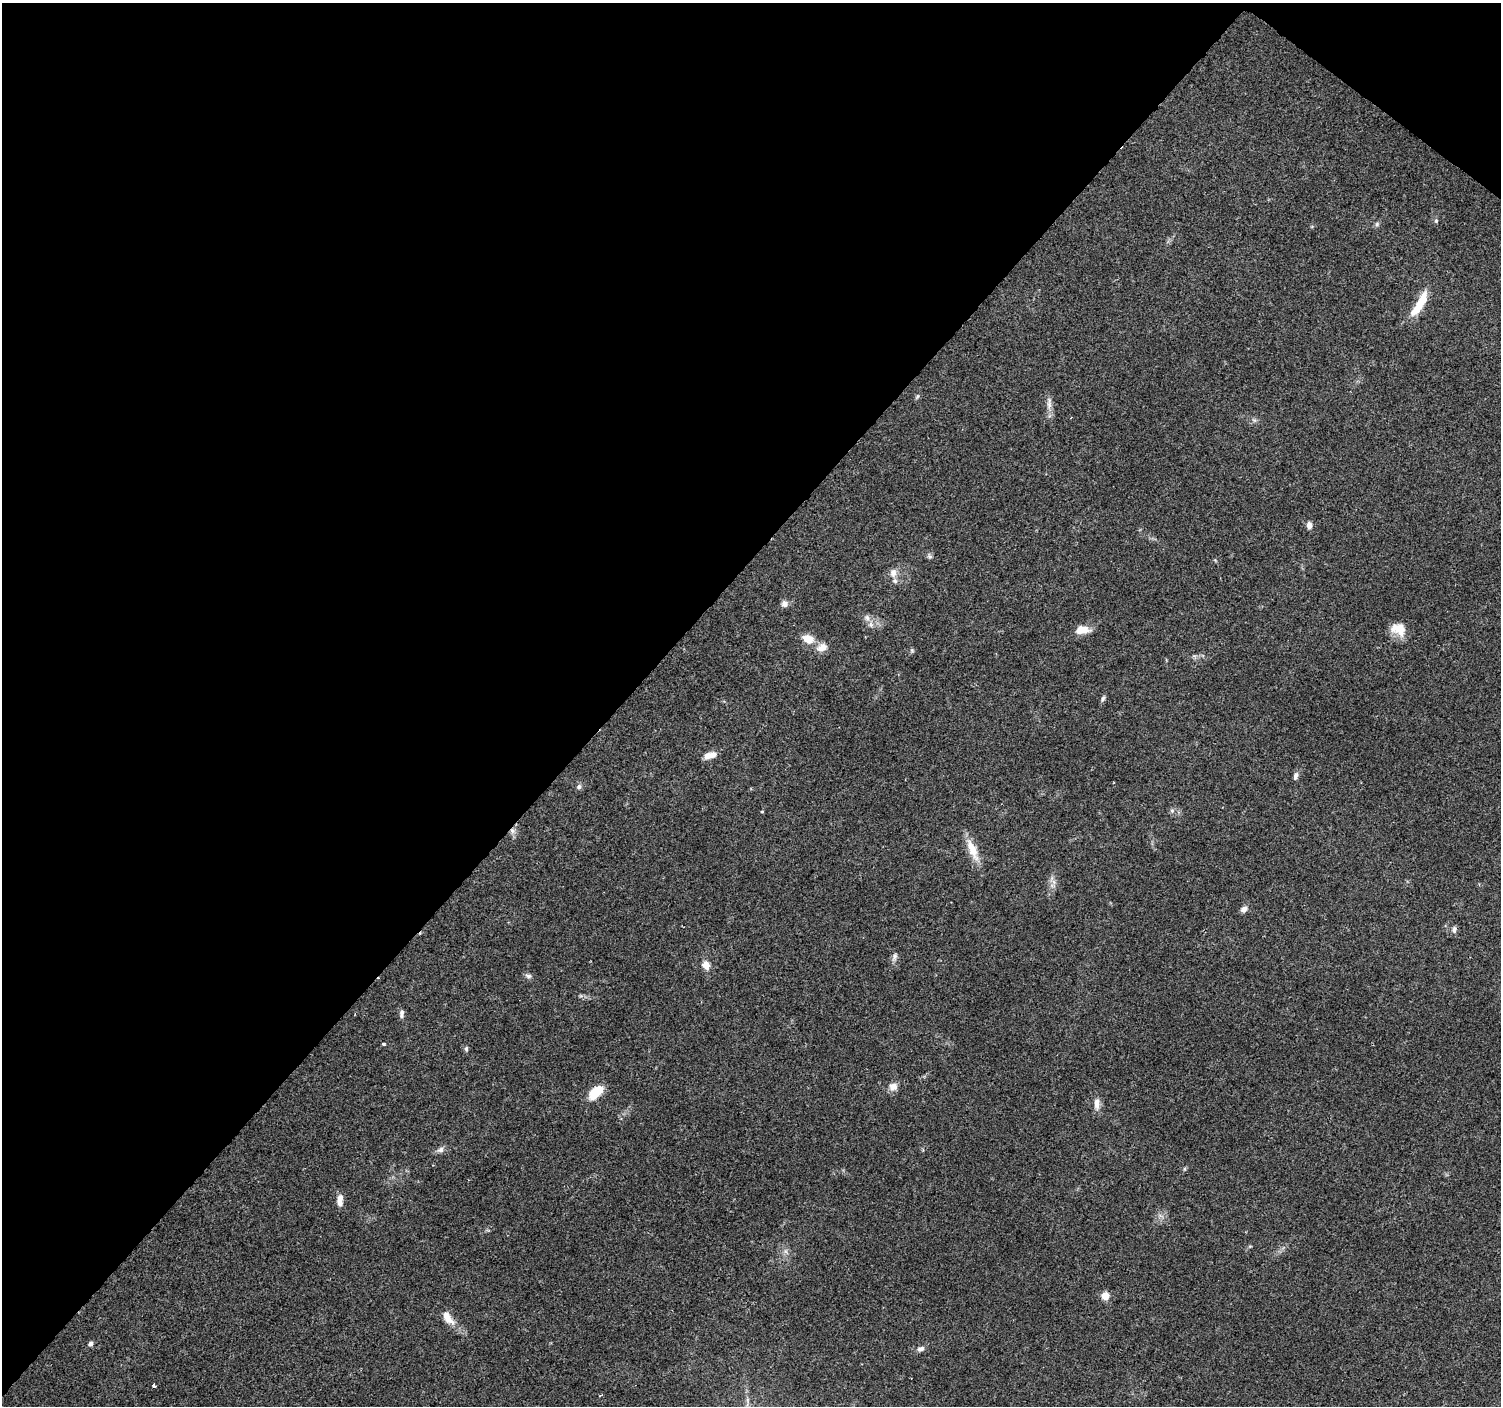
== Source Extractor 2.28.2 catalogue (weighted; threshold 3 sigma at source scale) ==
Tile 2 of 4 x 4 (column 2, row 1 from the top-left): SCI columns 1500-2998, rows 4384-5787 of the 6003 x 6027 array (HDU 1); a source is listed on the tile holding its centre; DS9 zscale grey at full resolution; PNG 1503 x 1408 px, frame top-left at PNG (2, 3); no overlay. Shown black and unused: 43% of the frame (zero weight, under 2 of 3 exposures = <1% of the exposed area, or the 3 px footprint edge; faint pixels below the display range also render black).
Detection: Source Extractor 2.28.2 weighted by HDU 2 'WHT'; one run over the whole footprint, this tile lists its part. Background 0.0974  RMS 0.0081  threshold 0.0364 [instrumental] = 3 sigma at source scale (4.5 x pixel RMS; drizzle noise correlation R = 1.50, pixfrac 1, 0.0396/0.0396 arcsec/px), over >= 5 px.
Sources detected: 42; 1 cosmic-ray / hot-pixel residue — not listed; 1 inside a brighter listed object's ellipse — not listed separately; the other 40 listed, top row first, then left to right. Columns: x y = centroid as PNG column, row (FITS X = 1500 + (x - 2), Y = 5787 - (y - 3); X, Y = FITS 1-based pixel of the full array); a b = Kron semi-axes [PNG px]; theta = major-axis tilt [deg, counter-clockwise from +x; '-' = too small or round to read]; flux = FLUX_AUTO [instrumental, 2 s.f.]
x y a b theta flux
1436 221 5 5 - 1.1
1377 224 6 5 - 1.5
1420 304 36 9 59 20
1049 404 20 6 85 4.8
1309 525 7 6 - 4.3
930 556 8 5 -20 1.6
893 573 11 9 -84 4.9
784 604 8 8 - 3.3
867 618 9 6 -64 3.2
1398 629 19 14 -21 12
1082 630 17 9 6 9.3
808 639 13 9 -23 10
822 647 15 10 23 6.7
912 650 5 5 - 1.2
1103 699 8 5 63 1.6
710 755 15 7 16 6.8
1296 776 10 6 75 2.7
579 786 7 6 - 2.1
1172 811 6 5 - 1.6
762 812 4 3 - 0.61
512 831 8 6 -69 3.1
972 850 32 10 -67 14
1244 909 8 6 42 3.8
1454 929 8 5 75 2.4
895 956 11 6 84 2.7
706 965 8 7 - 7.2
528 976 9 5 -17 2.1
402 1014 11 5 84 2.6
383 1043 4 3 - 1.9
466 1049 6 5 - 1.4
893 1087 11 10 - 5.3
595 1092 18 10 40 18
1097 1104 17 7 89 5.4
441 1150 10 7 23 3.1
340 1200 14 6 88 5.8
1105 1296 9 8 - 6.7
448 1318 18 9 -53 9.8
91 1344 6 5 - 2.4
921 1349 10 6 25 3
154 1386 4 3 - 5
Overlapping masked pixels (flux is a lower limit): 1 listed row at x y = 512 831